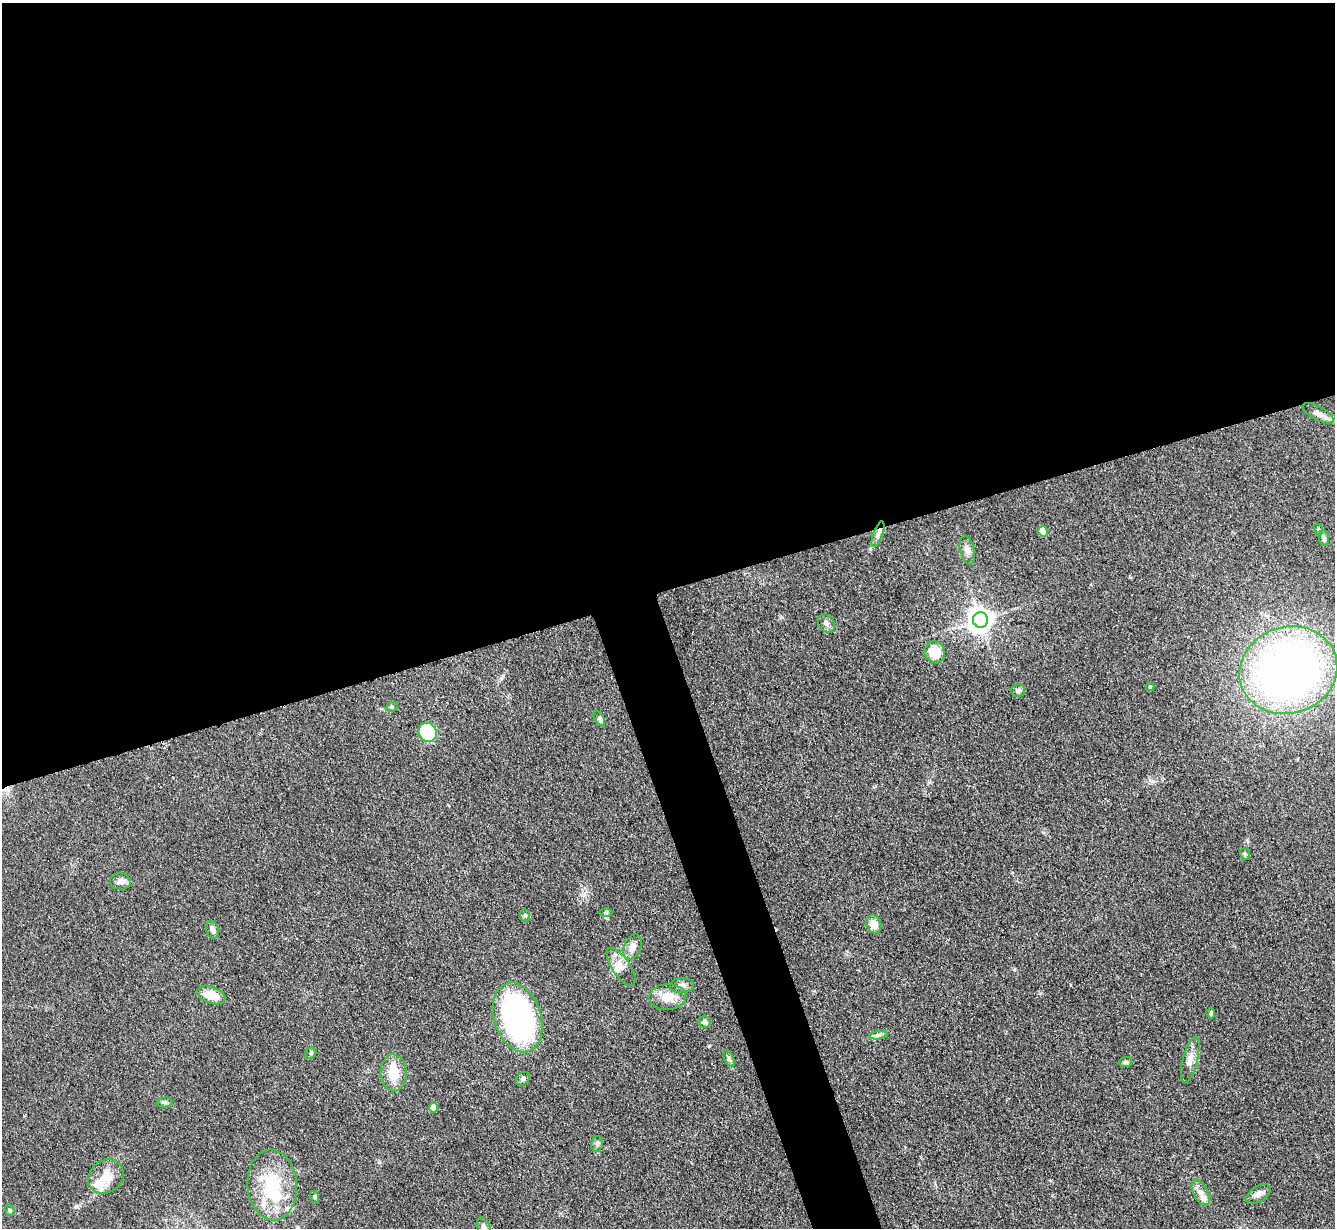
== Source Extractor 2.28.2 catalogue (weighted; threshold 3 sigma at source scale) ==
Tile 2 of 4 x 4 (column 2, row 1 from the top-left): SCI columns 1342-2674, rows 3957-5182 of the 5350 x 5332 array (HDU 1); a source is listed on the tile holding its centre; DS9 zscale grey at full resolution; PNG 1337 x 1230 px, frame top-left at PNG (2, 3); each listed source drawn as its Kron ellipse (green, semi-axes under 4 px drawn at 4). Shown black and unused: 51% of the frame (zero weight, under 3 of 4 exposures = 1% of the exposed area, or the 3 px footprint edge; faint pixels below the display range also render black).
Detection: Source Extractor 2.28.2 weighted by HDU 2 'WHT'; one run over the whole footprint, this tile lists its part. Background 0.116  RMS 0.0069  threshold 0.031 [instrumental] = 3 sigma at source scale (4.5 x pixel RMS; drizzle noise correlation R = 1.50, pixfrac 1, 0.05/0.05 arcsec/px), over >= 5 px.
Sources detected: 50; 1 inside a brighter object's white glare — neither listed nor drawn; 3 inside a brighter listed object's ellipse — not listed separately; the other 46 listed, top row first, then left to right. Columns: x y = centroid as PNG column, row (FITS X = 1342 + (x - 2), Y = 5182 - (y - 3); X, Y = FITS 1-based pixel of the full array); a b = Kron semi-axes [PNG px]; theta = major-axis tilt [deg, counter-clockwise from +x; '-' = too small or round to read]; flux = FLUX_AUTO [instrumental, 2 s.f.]
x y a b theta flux
1318 413 17 6 -28 4.2
1318 529 6 3 -70 0.82
1043 531 5 5 - 15
878 534 13 5 70 3
1324 538 8 5 -82 1.8
967 550 14 7 -76 3.8
980 620 8 7 - 660
826 623 10 7 -53 3
935 652 11 10 - 15
1288 670 49 43 19 440
1150 687 4 3 - 0.99
1018 691 7 6 - 1.9
392 707 6 4 20 1.1
599 719 8 4 -62 1.6
428 732 10 8 -57 41
1245 854 6 5 - 1.1
120 881 10 8 -3 3.7
606 913 6 4 -1 1
525 916 6 5 - 1.3
874 924 9 7 -71 7.7
213 930 9 6 -74 2.6
633 947 13 8 69 5.8
621 967 22 9 -56 6.9
682 985 12 7 3 3.2
211 995 15 8 -19 13
668 997 18 13 2 11
1211 1013 5 4 - 1.2
517 1017 36 23 -72 170
705 1022 6 5 - 3
878 1035 9 3 5 1.9
311 1053 6 5 - 1.2
729 1059 9 4 -64 1.6
1190 1060 23 7 76 6.3
1125 1062 7 5 1 1.5
393 1073 18 13 -88 16
523 1079 8 5 45 1.6
165 1102 8 5 4 1.4
433 1108 5 4 - 9.7
597 1144 8 6 80 1.8
106 1176 19 16 39 12
272 1185 35 24 -85 39
1201 1193 14 7 -63 4.9
1258 1194 14 7 34 3.8
315 1197 6 4 -72 0.87
10 1210 6 4 -70 0.9
484 1227 10 6 -68 2.8
Isophote crosses this tile's border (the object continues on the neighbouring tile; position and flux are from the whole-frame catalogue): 2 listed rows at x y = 272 1185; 484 1227